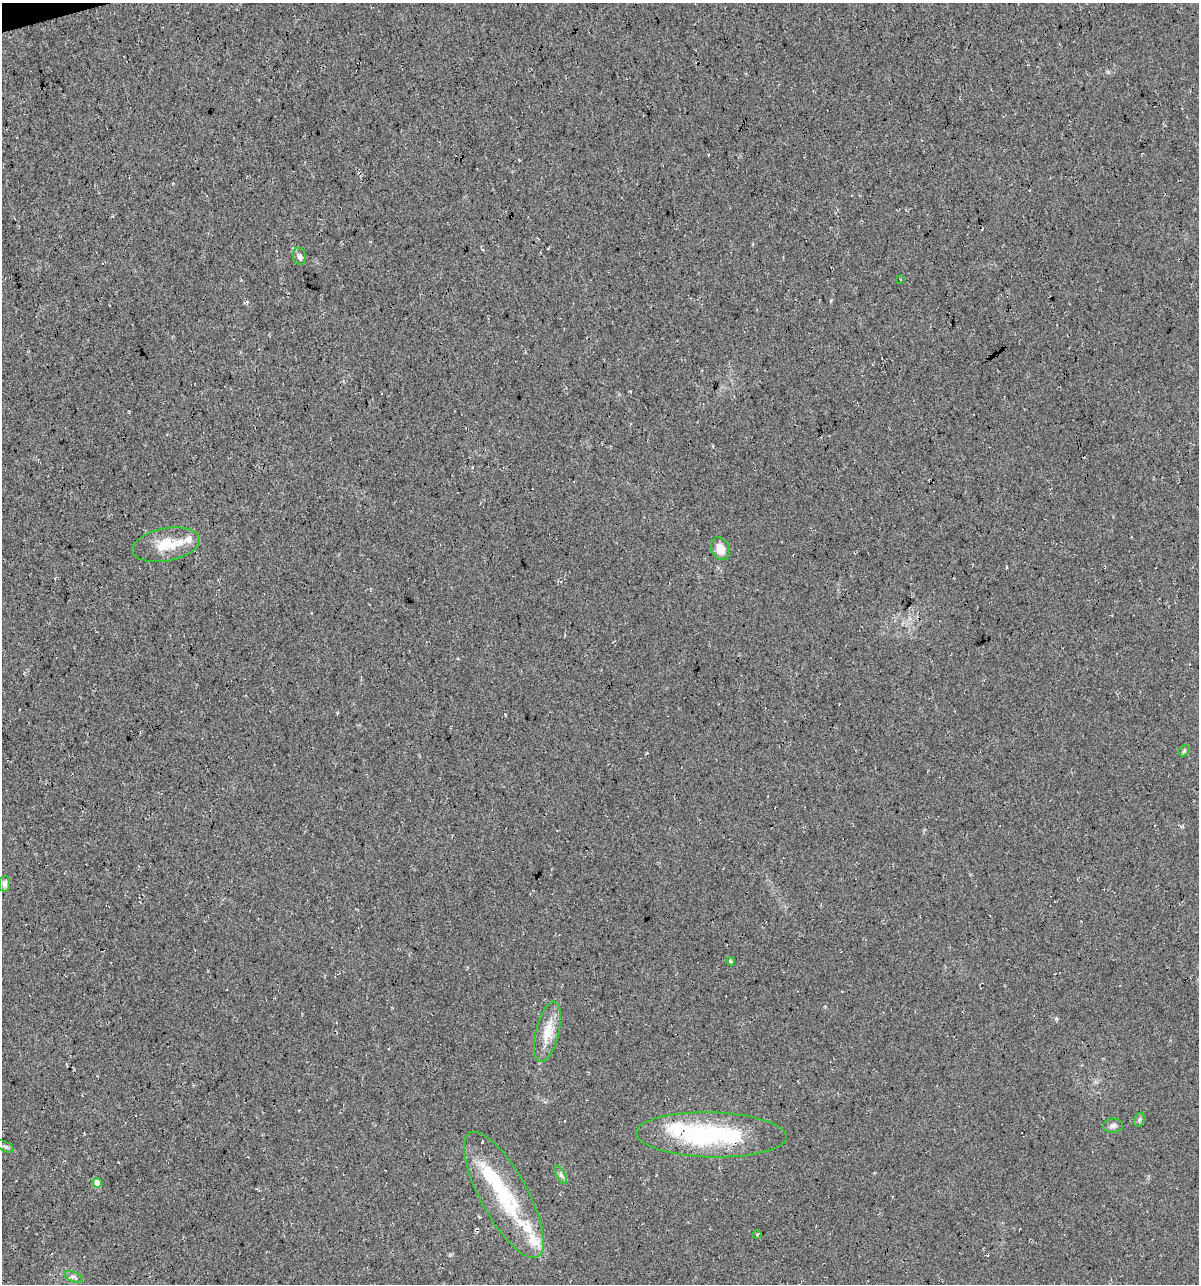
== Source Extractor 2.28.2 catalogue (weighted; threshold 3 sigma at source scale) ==
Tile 11 of 4 x 4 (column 3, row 3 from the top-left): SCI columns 2439-3635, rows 1283-2564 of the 4927 x 5129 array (HDU 1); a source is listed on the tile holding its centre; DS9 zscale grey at full resolution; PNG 1201 x 1286 px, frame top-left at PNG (2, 3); each listed source drawn as its Kron ellipse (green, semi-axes under 4 px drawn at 4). Shown black and unused: <1% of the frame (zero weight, under 3 of 4 exposures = <1% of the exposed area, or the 3 px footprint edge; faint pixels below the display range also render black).
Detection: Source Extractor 2.28.2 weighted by HDU 2 'WHT'; one run over the whole footprint, this tile lists its part. Background 0.0217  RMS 0.008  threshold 0.0359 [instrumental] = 3 sigma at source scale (4.5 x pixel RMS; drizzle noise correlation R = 1.50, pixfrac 1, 0.0396/0.0396 arcsec/px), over >= 5 px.
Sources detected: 27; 3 inside a brighter object's white glare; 1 cosmic-ray / hot-pixel residue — neither listed nor drawn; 6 inside a brighter listed object's ellipse — not listed separately; the other 17 listed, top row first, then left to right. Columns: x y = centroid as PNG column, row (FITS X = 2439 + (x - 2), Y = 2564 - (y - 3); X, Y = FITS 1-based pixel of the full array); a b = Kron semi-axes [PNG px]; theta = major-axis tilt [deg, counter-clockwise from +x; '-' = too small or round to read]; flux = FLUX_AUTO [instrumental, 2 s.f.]
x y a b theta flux
300 256 9 6 -78 2.7
901 279 3 2 - 0.63
166 545 34 16 11 20
720 549 12 9 -65 9.3
1184 751 6 4 47 1.1
5 884 8 5 85 2.9
730 961 4 3 - 0.9
548 1032 31 11 77 16
1139 1120 7 5 72 1.5
1113 1126 10 7 3 2.7
711 1135 75 22 -1 98
5 1146 9 5 -26 1.7
561 1175 10 4 -60 2.1
97 1183 5 5 - 7.5
504 1195 71 23 -61 71
757 1234 4 3 - 1
73 1277 10 4 -21 2.2
Overlapping masked pixels (flux is a lower limit): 1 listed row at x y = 711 1135